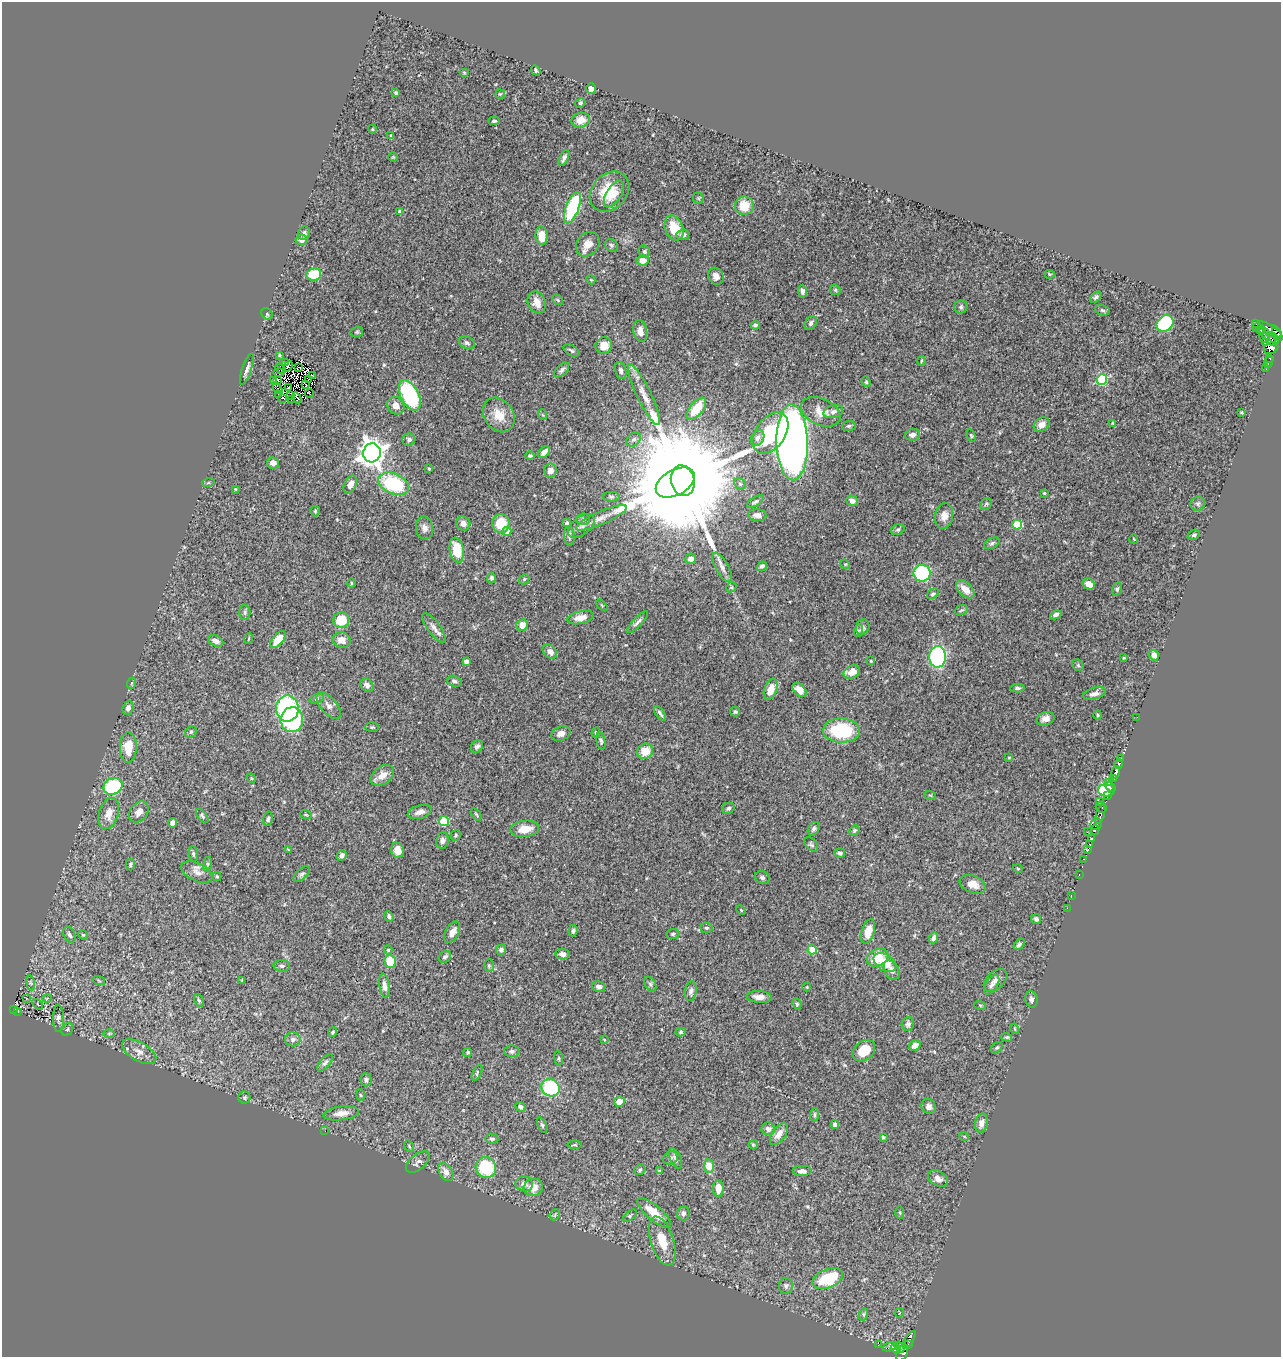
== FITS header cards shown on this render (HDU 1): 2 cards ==
NAXIS1  =                 1279
NAXIS2  =                 1355

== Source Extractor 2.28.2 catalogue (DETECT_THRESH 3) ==
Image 1279 x 1355 px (HDU 1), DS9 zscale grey, 1 PNG px = 1 image px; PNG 1283 x 1359 px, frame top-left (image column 1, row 1355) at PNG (2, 2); each listed source drawn as its Kron ellipse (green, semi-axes under 4 px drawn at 4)
Background 0.453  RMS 0.023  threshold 0.0703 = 3 sigma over >= 5 px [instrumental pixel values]
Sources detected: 379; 8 with non-positive FLUX_AUTO (blend fragments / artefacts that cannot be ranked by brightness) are neither listed nor drawn; the other 371 listed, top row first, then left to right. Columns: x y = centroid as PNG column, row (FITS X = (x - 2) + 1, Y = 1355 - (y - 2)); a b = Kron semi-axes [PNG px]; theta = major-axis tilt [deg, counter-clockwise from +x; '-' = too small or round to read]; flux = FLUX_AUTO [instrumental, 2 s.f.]
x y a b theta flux
536 71 5 3 - 2.6
464 73 5 4 - 1.7
591 89 5 4 - 10
396 93 4 3 - 2.5
500 94 5 4 - 2
580 103 5 4 - 2.4
581 120 9 7 14 17
494 121 6 4 4 3.2
372 129 4 4 - 1.7
391 136 3 3 - 2.1
393 157 5 4 - 1.6
564 158 9 4 64 5.1
610 191 22 17 46 50
614 194 15 7 57 17
698 198 6 5 - 2.3
744 206 9 9 - 31
572 208 17 6 69 140
400 212 4 4 - 6.4
674 228 13 9 -68 34
304 233 7 6 - 4.4
683 235 6 5 - 5.6
542 236 9 6 -84 25
302 240 6 5 - 6
588 244 13 10 48 16
611 245 7 6 - 3.2
644 251 6 5 - 3.1
643 260 6 5 - 17
314 274 7 6 - 54
1049 274 5 4 - 1.6
716 276 9 7 -62 9
591 280 4 3 - 1.4
835 290 5 5 - 2.3
802 291 6 4 -83 4.7
1096 297 6 4 45 3.5
558 300 6 4 -39 2.2
537 302 11 9 -67 16
961 307 6 6 - 3.5
1102 310 7 5 -16 3
267 314 6 5 - 2.6
811 323 7 5 59 5.2
1165 323 9 7 43 140
1256 323 3 2 - 6.5
755 325 5 4 - 3.6
1256 327 3 2 - 5.2
1269 329 14 4 -32 75
1261 330 5 2 - 42
640 331 11 7 -79 9.8
357 332 6 5 - 2.3
1277 333 8 4 -65 48
1267 335 14 4 -51 350
1264 338 5 3 - 83
1274 338 6 4 -53 150
467 343 8 6 -27 3.8
1265 343 4 3 - 29
604 346 8 8 - 16
1271 348 7 5 23 170
571 350 9 5 -31 3.8
279 355 4 4 - 1.5
1269 359 4 2 - 38
921 361 5 3 - 1.7
1268 362 6 3 77 74
286 363 2 2 - 5.2
288 366 5 2 - 0.74
299 367 3 2 - 0.75
247 369 16 4 71 6.9
281 369 6 2 -42 4.6
1266 369 3 2 - 1.4
562 370 9 5 44 4.3
621 371 9 5 -76 4.8
279 372 5 2 - 0.45
312 375 3 2 - 1.6
274 380 3 2 - 1.3
278 380 3 2 - 1.4
309 380 3 2 - 0.69
1102 380 5 5 - 120
866 382 5 4 - 1.8
306 385 4 2 - 1.2
289 387 3 2 - 1.7
278 389 6 2 -58 2.9
279 394 3 2 - 1.9
309 394 5 2 - 1.6
410 395 16 9 -62 160
644 395 33 7 -64 21
290 396 3 2 - 1.4
282 398 3 2 - 0.55
297 398 6 2 -59 0.46
291 399 3 2 - 1.3
396 406 9 8 - 11
696 409 13 6 51 35
833 411 10 6 17 6
821 412 21 13 -25 23
1242 412 3 2 - 1.4
499 415 18 14 -54 26
543 415 5 3 - 1.4
1113 423 4 4 - 2
1042 425 8 6 36 13
849 426 6 5 - 2.7
770 433 23 15 55 97
912 435 8 5 8 7.4
971 435 6 4 -63 2
757 438 8 6 65 5.5
634 439 8 6 42 4.6
409 440 6 6 - 4.4
792 442 38 15 -89 1400
544 452 7 4 46 8.6
372 453 9 8 - 1600
530 456 4 4 - 3.1
273 463 6 5 - 8.8
429 469 3 3 - 1.5
550 471 7 6 - 10
683 481 15 11 -76 66000
208 483 6 4 18 1.9
675 483 21 12 29 10000
350 484 9 6 63 10
393 484 16 10 -23 120
740 484 6 5 - 2.7
235 489 3 3 - 1.3
1044 493 3 3 - 1.9
611 497 9 5 -4 3.2
852 501 6 5 - 7.7
755 502 9 4 32 3
986 504 6 5 - 2.7
1198 504 7 7 - 3.8
315 511 5 5 - 2.1
757 515 9 6 -6 6.7
944 516 13 9 82 12
601 518 27 6 24 15
583 519 7 6 - 3.6
501 523 9 8 - 41
567 523 4 3 - 2.3
463 524 7 7 - 7.7
1017 524 5 5 - 68
581 526 15 9 39 10
424 528 11 8 -82 8
898 530 7 5 29 2.5
507 531 5 4 - 18
1194 535 6 5 - 2.9
569 536 10 5 -84 4.5
1134 539 4 3 - 1.1
992 543 8 5 29 3.7
457 550 12 7 -79 39
690 559 5 5 - 7.4
845 564 5 4 - 1.5
762 566 5 4 - 3.7
722 567 16 6 -62 9.6
922 573 8 8 - 140
491 578 5 4 - 3.3
524 579 6 4 48 2.1
351 583 4 3 - 1.4
1089 584 6 5 - 14
731 587 5 4 - 2
965 589 11 6 -44 16
1117 589 7 5 72 3.3
933 594 6 4 39 3.3
602 605 7 2 -45 1.4
961 610 7 5 21 2.4
245 612 7 5 -90 3.3
1056 615 6 4 27 5.1
581 617 13 6 12 13
341 620 8 7 - 36
637 622 14 4 46 5.5
522 625 6 5 - 15
863 627 8 6 69 5.3
434 628 17 6 -53 9.2
858 631 6 4 72 2.2
249 639 5 2 - 1.4
278 639 10 5 50 23
342 640 9 8 - 12
216 641 8 5 -26 8.9
550 651 8 6 -43 9.4
1154 655 5 4 - 7.8
938 657 10 8 89 200
1124 658 3 2 - 1.4
466 661 4 4 - 6.7
871 661 3 3 - 1.6
1078 665 6 5 - 3
852 672 9 6 26 16
454 681 7 5 -17 4.2
132 683 6 3 70 1.8
367 685 7 6 - 6.1
1017 688 7 4 -1 3.1
771 689 11 6 69 22
799 690 8 5 -44 11
1094 694 12 6 16 7.3
317 699 7 4 20 2.5
329 705 16 8 -49 9.3
128 708 7 5 69 6.5
287 708 13 11 89 190
735 712 5 5 - 2.1
660 713 9 3 -54 3.8
1098 715 4 4 - 1.7
1137 717 2 2 - 1
1045 719 9 6 16 9.5
292 720 12 11 - 150
372 727 7 4 2 2.4
841 731 18 12 -2 98
191 732 6 5 - 2.4
596 732 5 4 - 2.4
561 733 10 7 22 9.3
601 741 8 4 -80 3.4
477 747 7 5 45 5.1
128 748 15 8 89 35
645 751 8 7 - 24
1009 758 4 3 - 1.3
1121 759 3 3 - 24
1119 764 4 4 - 210
1116 772 6 4 73 390
382 775 13 8 35 15
251 778 5 4 - 1.7
1114 779 4 3 - 110
1109 783 4 3 - 66
113 786 10 8 23 110
1110 787 6 3 -41 61
1106 790 8 6 -3 220
930 795 6 3 -18 1.6
1108 796 3 2 - 9.9
1099 801 2 2 - 20
1101 807 6 5 - 11
728 808 6 5 - 3.1
139 812 11 8 50 10
420 812 12 6 16 9.2
109 813 16 9 74 16
476 814 7 3 -55 1.9
1100 814 9 4 72 69
306 815 6 3 -19 1.8
202 816 8 4 -52 2.8
268 819 7 4 78 3.5
444 821 5 5 - 86
172 823 4 4 - 7.3
1096 824 6 5 - 300
525 829 14 8 7 25
814 829 7 5 58 3.9
854 830 5 4 - 2.4
1095 830 5 3 - 130
1087 832 2 2 - 4.5
456 835 5 4 - 2.3
1091 839 4 3 - 53
442 840 8 6 80 5.6
811 844 8 5 -48 3.5
1090 844 3 3 - 86
288 850 3 3 - 1.4
397 850 7 6 - 16
1088 850 4 3 - 170
840 853 5 5 - 3.7
193 854 8 4 -85 2.9
342 855 5 4 - 5.5
1083 859 3 2 - 12
207 864 8 4 82 2.2
130 865 6 4 -89 2.4
1018 869 5 3 - 1.4
197 872 17 9 -25 11
302 874 10 5 41 3.9
1079 874 2 2 - 4.4
217 877 4 4 - 1.8
762 878 7 6 - 3.9
973 884 13 8 -21 15
1071 895 2 2 - 4.8
1067 908 2 2 - 8.2
741 910 5 3 - 1.3
389 916 5 4 - 3.6
1036 919 5 5 - 4.9
706 928 6 5 - 2.7
573 931 6 4 84 3.1
868 931 12 6 73 21
452 932 11 6 61 12
673 934 7 5 3 3.1
69 935 8 5 -66 4.8
83 935 5 4 - 2.1
934 938 6 4 69 5.4
1019 944 6 4 45 4.3
388 950 4 4 - 2.3
501 950 5 5 - 5
812 950 4 4 - 53
562 954 7 5 -8 6.4
445 957 7 5 39 3.9
877 957 11 8 27 38
390 961 6 5 - 41
885 963 12 8 -32 26
282 966 8 6 0 4.1
489 966 6 5 - 2.4
892 970 10 7 -60 7.4
242 980 3 3 - 1.4
995 980 14 8 42 9.5
99 981 6 4 -20 2
30 983 7 3 -81 2.2
650 984 8 5 -60 3.6
992 985 11 6 57 5.4
384 986 12 5 -81 7.9
599 987 7 5 -13 4.1
807 987 4 4 - 1.5
691 991 10 6 79 4.9
759 997 12 6 -5 12
26 998 3 2 - 2
47 998 5 3 - 1.2
1031 999 8 6 -78 4.6
199 1000 7 4 -62 2.9
38 1004 6 2 -45 1.2
797 1004 6 4 -62 2.3
980 1005 6 4 -18 1.9
13 1009 4 3 - 18
18 1011 3 2 - 16
58 1018 14 5 -89 5.2
908 1024 7 6 - 4.8
67 1029 7 5 51 3
1015 1029 5 3 - 1.5
333 1032 5 3 - 2.1
681 1032 5 4 - 2.3
109 1033 6 4 1 1.8
1007 1037 5 4 - 2
293 1039 8 7 - 5.7
604 1039 3 2 - 1.1
915 1045 6 5 - 8.5
997 1048 6 4 46 2.5
512 1051 8 6 0 3.9
864 1051 12 9 40 36
139 1052 19 9 -30 14
468 1052 4 4 - 2.4
559 1058 7 3 -83 2.1
325 1063 10 5 49 4.4
477 1072 9 4 65 2.5
366 1080 7 5 -88 4.3
551 1088 9 8 - 130
360 1095 6 4 -87 1.9
244 1097 6 6 - 3.2
619 1102 5 5 - 13
929 1106 7 7 - 6.4
520 1107 5 4 - 4.7
341 1113 18 7 7 13
814 1115 6 4 86 2.5
981 1123 9 6 77 10
835 1124 4 4 - 4.6
542 1125 8 4 -66 2.9
768 1129 7 6 - 7.2
325 1131 2 2 - 1
779 1134 12 6 54 13
964 1136 5 3 - 1.6
883 1137 4 4 - 2.2
492 1139 6 5 - 3.2
575 1145 7 4 -2 2
753 1145 5 4 - 1.9
409 1146 6 3 -55 1.7
671 1158 8 6 31 4
675 1159 11 5 -65 5.6
418 1162 14 7 40 7
709 1166 7 5 -83 27
486 1168 10 10 - 89
640 1170 6 5 - 2.7
659 1171 3 3 - 1.4
802 1171 10 5 0 7.3
446 1172 10 6 -58 10
938 1178 11 7 -29 10
524 1184 9 7 -12 9
533 1187 10 8 17 18
718 1188 8 5 90 21
654 1213 21 7 -41 36
683 1213 7 6 - 5.6
900 1213 6 3 -89 1.9
555 1215 6 5 - 2.3
630 1216 8 4 40 2.7
662 1241 25 11 -72 36
828 1279 16 9 23 72
786 1286 8 7 - 4.2
900 1313 5 3 - 1.5
864 1314 6 4 71 2.6
909 1340 10 3 59 63
908 1344 3 2 - 39
878 1345 2 2 - 2.5
890 1347 8 3 17 15
899 1347 6 3 -51 120
896 1348 5 3 - 74
902 1353 9 5 66 110
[8 non-positive-flux detections neither listed nor drawn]